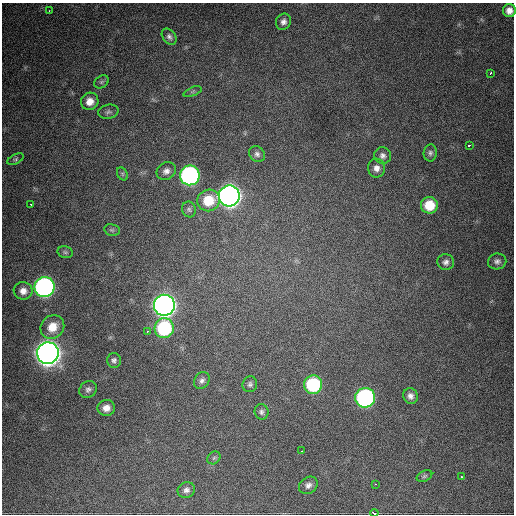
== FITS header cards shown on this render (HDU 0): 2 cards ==
NAXIS1  =                  512 / Axis length
NAXIS2  =                  512 / Axis length

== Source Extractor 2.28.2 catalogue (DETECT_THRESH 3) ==
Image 512 x 512 px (HDU 0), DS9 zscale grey, 1 PNG px = 1 image px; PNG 516 x 516 px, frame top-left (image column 1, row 512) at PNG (2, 3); each listed source drawn as its Kron ellipse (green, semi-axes under 4 px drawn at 4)
Background 961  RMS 25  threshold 75.6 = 3 sigma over >= 5 px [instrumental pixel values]
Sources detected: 51; all 51 listed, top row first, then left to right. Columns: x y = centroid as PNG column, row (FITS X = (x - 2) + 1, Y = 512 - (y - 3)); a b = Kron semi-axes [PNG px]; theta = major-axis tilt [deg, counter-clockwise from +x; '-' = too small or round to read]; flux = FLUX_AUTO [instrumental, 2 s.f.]
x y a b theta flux
509 10 6 6 - 1.0e+04
49 11 3 2 - 1.5e+03
283 22 8 7 - 7.4e+03
169 37 9 6 -50 5.4e+03
490 73 4 3 - 5.3e+03
101 82 8 6 35 3.6e+03
193 92 9 3 21 2.8e+03
90 101 9 8 - 1.6e+04
108 112 10 7 12 4.9e+03
469 145 4 3 - 3.5e+04
430 153 8 6 83 4.6e+03
257 154 8 7 - 5.8e+03
382 156 8 8 - 6.8e+03
16 159 9 5 27 3.4e+03
376 168 9 8 - 9.9e+03
166 171 10 8 33 9.1e+03
122 174 7 5 -61 3.1e+03
190 175 10 10 - 4.5e+05
229 196 10 10 - 1.3e+06
208 200 11 10 - 4.3e+04
30 204 3 2 - 8.9e+03
429 205 8 8 - 4.1e+04
189 209 8 7 - 4.3e+03
112 230 8 5 -12 3.4e+03
65 252 8 5 -13 3.4e+03
497 261 9 8 - 7.2e+03
446 262 8 8 - 6.6e+03
44 287 10 10 - 6.2e+05
23 291 9 8 - 1.1e+04
164 305 10 10 - 1.4e+06
52 327 12 11 - 2.8e+04
164 328 10 9 - 1.4e+05
147 331 3 3 - 2.0e+04
48 353 11 10 - 2.3e+06
114 360 7 7 - 5.0e+03
202 380 9 7 56 6.4e+03
250 384 8 7 - 4.6e+03
313 385 9 9 - 1.3e+05
88 389 9 8 - 6.2e+03
410 396 8 7 - 7.8e+03
365 398 10 10 - 3.8e+05
106 408 9 8 - 1.3e+04
261 412 8 7 - 4.8e+03
302 451 3 2 - 6.6e+03
214 458 7 5 45 3.2e+03
424 476 8 5 27 3.1e+03
462 477 3 2 - 3.7e+03
375 484 3 2 - 4.0e+03
308 485 10 8 37 7.7e+03
186 490 9 7 23 6.9e+03
374 513 4 3 - 3.5e+04
At the frame edge (FLAGS 8, measured only in part): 2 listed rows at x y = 509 10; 374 513